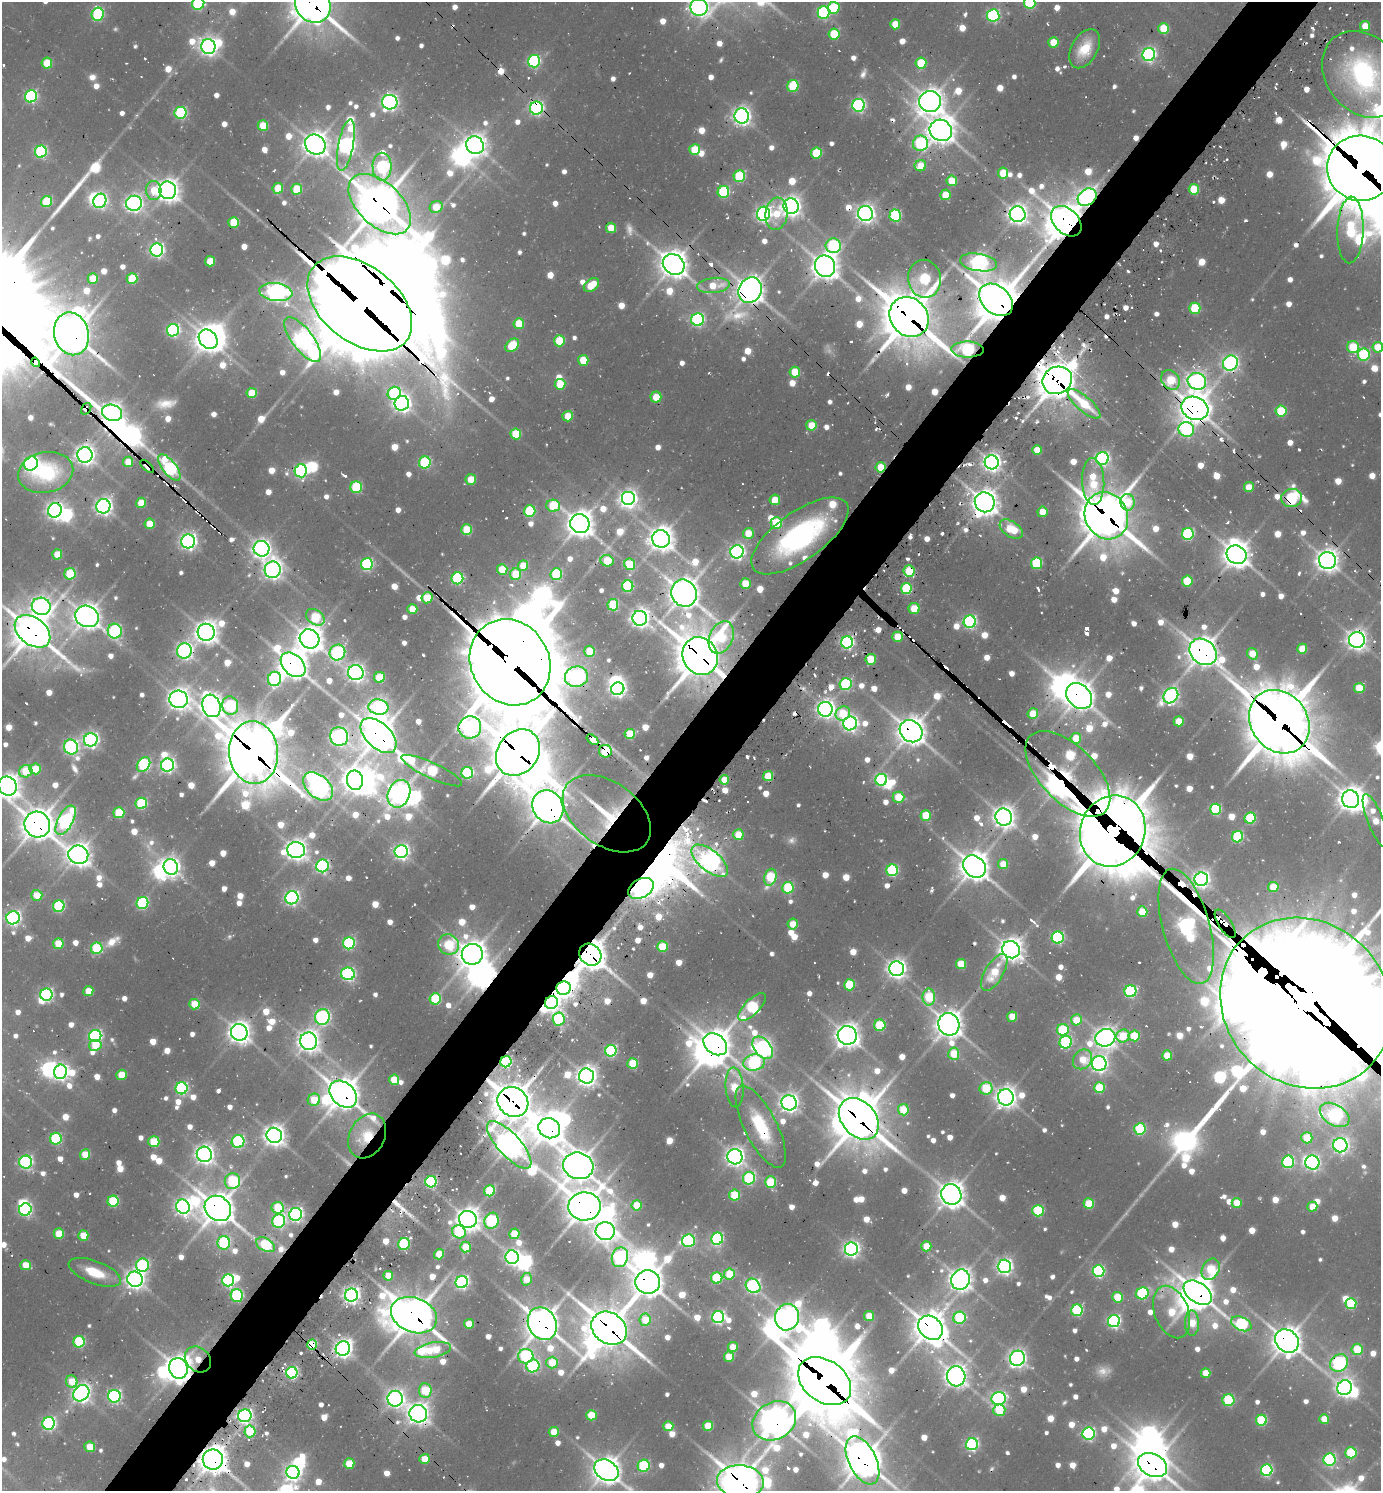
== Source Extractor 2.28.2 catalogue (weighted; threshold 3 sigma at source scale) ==
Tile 10 of 4 x 4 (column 2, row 3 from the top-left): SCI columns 1677-3055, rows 1522-3010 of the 5997 x 5989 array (HDU 1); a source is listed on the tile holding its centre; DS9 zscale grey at full resolution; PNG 1383 x 1493 px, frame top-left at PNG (2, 2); each listed source drawn as its Kron ellipse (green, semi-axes under 4 px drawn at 4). Shown black and unused: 5% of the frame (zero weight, under 2 of 3 exposures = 3% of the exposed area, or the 3 px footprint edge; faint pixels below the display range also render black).
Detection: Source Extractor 2.28.2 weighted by HDU 2 'WHT'; one run over the whole footprint, this tile lists its part. Background 0.107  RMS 0.0097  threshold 0.0438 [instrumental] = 3 sigma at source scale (4.5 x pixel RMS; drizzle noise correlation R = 1.50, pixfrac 1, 0.05/0.05 arcsec/px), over >= 5 px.
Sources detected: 1249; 34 too faint to see at this stretch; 68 inside a brighter object's white glare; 59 cosmic-ray / hot-pixel residue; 3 long thin detections or spike segments (spike, bleed or trail) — neither listed nor drawn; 19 inside a brighter listed object's ellipse — not listed separately; of the other 1066, all 500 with FLUX_AUTO >= 30.3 (the completeness limit of this list) listed and drawn (566 fainter detections not listed), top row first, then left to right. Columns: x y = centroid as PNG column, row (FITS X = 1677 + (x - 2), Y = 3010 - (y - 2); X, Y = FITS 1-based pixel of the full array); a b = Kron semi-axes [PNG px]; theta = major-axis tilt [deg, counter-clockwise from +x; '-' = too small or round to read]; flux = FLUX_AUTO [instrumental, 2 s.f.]
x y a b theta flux
198 3 6 6 - 190
1030 3 6 6 - 140
313 4 19 16 -49 3300
699 7 9 8 - 810
834 8 6 6 - 97
823 13 6 6 - 210
98 14 6 6 - 150
993 15 6 6 - 220
895 24 5 5 - 39
1365 26 5 5 - 34
1164 29 5 5 - 60
834 34 6 5 - 81
1053 42 5 5 - 39
208 47 7 7 - 770
1085 49 21 13 61 37
1149 54 6 6 - 390
534 61 6 6 - 230
47 63 5 5 - 62
921 63 5 5 - 71
1363 74 47 37 -51 270
793 86 6 5 - 93
31 96 6 6 - 240
930 101 11 10 - 1700
390 102 8 7 - 540
859 105 6 6 - 290
536 108 6 6 - 360
181 113 6 6 - 190
742 116 7 7 - 710
263 126 5 5 - 50
941 130 11 10 - 1700
920 143 8 7 - 180
315 144 11 9 -41 1500
346 145 26 7 79 720
475 145 9 8 - 1100
695 150 5 5 - 58
41 152 6 6 - 210
816 153 5 5 - 84
920 166 6 5 - 36
382 167 14 9 -90 250
1361 168 34 32 -10 9700
1003 173 5 5 - 50
739 176 6 5 - 120
952 181 5 5 - 44
278 188 5 5 - 41
297 189 5 5 - 67
1194 189 5 5 - 67
154 190 9 7 -85 41
168 190 9 8 - 1200
723 192 6 5 - 150
945 195 5 5 - 43
1087 197 10 8 36 770
100 201 7 6 - 320
46 202 5 5 - 80
134 203 8 7 - 670
380 204 37 21 -43 3900
791 206 8 7 - 950
436 207 6 5 - 35
865 213 7 7 - 780
763 214 7 6 - 490
776 214 16 11 83 34
1018 214 8 8 - 950
895 216 6 6 - 140
1066 221 18 12 -45 2300
234 222 5 5 - 70
611 228 5 5 - 33
1350 230 33 13 88 160
833 246 7 7 - 170
157 250 6 6 - 390
210 261 5 5 - 39
978 262 19 8 -9 620
674 264 11 10 - 1800
825 266 11 10 - 1700
93 278 5 5 - 46
132 279 5 5 - 75
924 279 19 16 -79 160
591 285 8 5 38 37
713 285 16 7 6 36
750 290 13 11 62 1800
276 292 16 9 -8 850
996 300 19 13 -41 5700
360 304 59 38 -38 15000
1195 308 5 5 - 92
909 317 21 18 -50 4600
698 320 6 6 - 270
519 324 5 5 - 49
173 330 6 6 - 280
71 334 22 17 -76 3700
208 339 10 8 -49 1500
303 340 27 10 -52 970
559 341 5 5 - 63
512 345 8 5 41 66
1353 347 6 6 - 75
1378 347 5 5 - 43
967 349 16 8 -1 260
1364 355 6 6 - 150
583 360 5 5 - 45
36 362 5 4 - 1300
1230 363 8 7 - 530
795 372 5 5 - 49
1057 380 15 13 29 3200
1170 380 10 8 -49 69
1197 381 9 8 - 690
560 384 5 5 - 50
252 393 5 5 - 52
394 393 7 6 - 180
656 397 5 5 - 35
402 403 7 7 - 700
1084 404 20 7 -41 69
1195 408 14 11 -24 2200
86 409 6 4 54 86
1281 411 5 5 - 86
112 413 10 8 -18 1000
568 416 5 5 - 35
811 425 5 5 - 37
1186 429 8 7 - 240
516 434 5 5 - 65
1037 450 5 5 - 34
85 455 7 7 - 870
1102 458 6 6 - 350
128 462 5 5 - 32
425 462 6 6 - 130
992 462 7 7 - 770
31 463 7 6 - 400
147 466 8 3 -41 180
881 467 5 5 - 42
169 468 16 7 -51 300
301 471 6 6 - 300
46 472 28 20 11 120
471 479 5 5 - 34
1093 482 23 11 -88 64
356 487 6 5 - 110
1249 487 5 5 - 33
1292 498 10 9 - 180
628 499 7 7 - 730
775 500 5 5 - 32
985 502 10 9 - 1600
1127 502 8 7 - 53
141 503 5 5 - 35
103 506 7 7 - 680
553 506 7 6 - 74
55 510 7 6 - 640
530 511 6 5 - 110
1042 512 5 5 - 30
1106 516 24 21 -62 4300
776 523 6 5 - 81
150 524 5 5 - 44
580 524 10 9 - 1700
1011 529 13 7 -34 59
467 530 5 5 - 65
748 533 5 5 - 37
1188 534 6 6 - 180
800 536 57 24 35 290
661 539 9 8 - 1400
188 541 7 7 - 590
262 549 8 8 - 800
737 552 7 6 - 500
57 554 5 5 - 34
1236 555 10 9 - 1800
1327 560 8 8 - 1200
607 561 6 5 - 59
1037 563 5 5 - 120
367 564 6 6 - 210
630 564 6 5 - 70
523 566 5 5 - 32
502 569 5 5 - 42
273 570 8 8 - 810
909 571 6 5 - 71
70 574 5 5 - 93
515 574 6 5 - 57
556 574 6 5 - 120
457 578 6 5 - 170
1187 581 5 5 - 76
745 584 5 5 - 44
628 586 6 5 - 130
906 588 5 5 - 110
684 593 14 12 -60 2100
427 598 5 5 - 50
613 605 5 5 - 83
41 606 9 8 - 730
412 609 5 5 - 34
914 609 5 5 - 46
87 616 12 10 -27 1600
315 617 10 7 -36 88
640 618 7 7 - 820
970 622 6 6 - 310
33 631 20 13 -38 3000
115 631 7 7 - 240
206 632 8 8 - 1200
721 637 17 11 67 94
897 637 5 5 - 43
310 639 10 9 - 1600
1357 640 8 8 - 860
847 642 6 6 - 340
1302 649 5 5 - 40
184 651 7 7 - 490
590 651 5 5 - 56
337 652 8 7 - 270
1203 652 15 12 -40 2200
1252 654 6 5 - 43
700 656 19 17 -60 4000
871 659 5 5 - 49
510 662 44 39 -60 15000
293 665 14 10 -45 1900
356 673 8 7 - 690
379 677 5 5 - 70
576 677 12 10 16 560
275 679 7 6 - 250
846 684 6 6 - 150
1359 688 5 5 - 53
618 689 6 6 - 520
1079 696 14 11 -45 1800
1171 696 8 6 50 480
179 699 9 8 - 1100
211 706 11 9 -72 1200
230 706 9 8 - 170
378 707 10 7 -8 470
825 709 7 7 - 740
843 713 7 6 - 63
1033 714 5 5 - 40
1179 721 5 5 - 38
1279 722 34 28 -53 7300
850 723 7 6 - 520
470 727 11 11 - 750
911 731 12 10 -39 1900
630 734 5 5 - 70
379 736 22 12 -44 2600
339 737 9 9 - 750
1076 738 5 5 - 41
91 740 7 6 - 480
592 740 6 4 -36 340
71 747 7 7 - 370
605 751 6 6 - 150
253 753 31 24 -86 6200
518 753 25 20 52 4800
143 765 8 6 53 210
167 765 6 6 - 430
35 769 5 5 - 54
26 771 7 6 - 60
432 771 33 8 -25 150
467 773 6 6 - 180
1068 774 53 28 -46 1700
768 776 5 5 - 58
355 780 10 8 -79 1200
724 780 5 4 - 30
881 780 6 6 - 220
7 786 10 9 - 1300
318 786 17 11 -43 1100
399 794 14 11 68 1200
898 797 6 5 - 53
1351 799 9 8 - 1400
141 803 6 5 - 130
548 807 17 15 -57 2600
1216 809 5 5 - 120
119 813 5 5 - 85
607 814 49 31 -36 82
926 815 5 5 - 52
1004 817 8 8 - 1200
1250 818 6 5 - 100
65 820 16 7 62 430
1376 821 29 8 -68 35
37 825 13 12 - 2300
1113 831 36 32 70 11000
738 835 5 5 - 43
1238 837 6 5 - 110
296 850 9 8 - 1100
401 852 6 6 - 500
78 855 10 9 - 1200
710 861 22 10 -39 1000
1003 864 5 5 - 35
322 866 6 6 - 250
171 867 8 7 - 780
974 867 12 10 -42 2400
892 870 6 5 - 180
770 877 8 6 72 98
1201 879 7 7 - 620
1273 887 5 5 - 44
641 888 14 9 31 840
788 888 6 5 - 120
37 895 5 5 - 35
292 898 6 6 - 420
142 903 6 5 - 160
59 906 6 5 - 160
1142 912 5 5 - 49
13 918 7 6 - 420
793 924 5 5 - 35
1225 924 16 6 -57 860
1186 926 59 23 -74 1400
1058 938 6 6 - 200
349 943 6 6 - 190
58 944 5 5 - 49
448 945 11 10 - 83
662 947 5 5 - 66
97 948 6 5 - 110
1011 950 9 8 - 1300
472 954 10 10 - 1800
590 955 12 10 -45 2300
961 964 5 5 - 52
897 969 7 7 - 850
994 972 21 9 59 51
348 974 7 6 - 310
849 985 5 5 - 90
564 988 7 7 - 720
88 991 5 5 - 36
1130 991 6 6 - 190
46 995 6 6 - 280
929 997 8 6 90 82
435 999 6 5 - 100
551 1002 7 6 - 660
1306 1003 90 81 -44 71000
194 1004 5 5 - 41
752 1007 18 7 46 170
322 1017 8 7 - 320
1012 1017 5 5 - 44
559 1019 6 6 - 170
1076 1020 5 5 - 36
949 1024 11 10 - 1800
880 1025 6 5 - 93
1063 1030 6 6 - 110
239 1032 9 8 - 1200
847 1035 9 9 - 1400
95 1036 6 6 - 290
1123 1036 7 6 - 55
1134 1036 5 5 - 71
1105 1038 10 8 18 1100
308 1041 8 8 - 1200
1066 1042 6 6 - 180
715 1044 13 9 -39 1900
95 1045 6 5 - 40
763 1048 13 8 -51 680
611 1051 6 5 - 180
954 1054 6 5 - 54
1167 1055 5 5 - 46
1082 1059 10 9 - 40
506 1062 6 5 - 190
633 1063 5 5 - 69
754 1063 11 8 8 240
1099 1064 7 7 - 620
60 1072 7 6 - 500
121 1075 5 5 - 43
586 1076 7 7 - 1000
394 1080 5 5 - 45
735 1087 20 9 -86 63
182 1088 6 6 - 240
986 1088 7 6 - 78
1099 1088 5 5 - 76
343 1094 15 11 -42 2400
1006 1097 8 8 - 1000
314 1100 6 6 - 46
513 1102 16 14 -37 3100
789 1103 8 7 - 820
903 1110 5 5 - 52
1335 1115 16 10 -31 420
859 1119 23 17 -49 4200
761 1127 45 16 -63 90
549 1128 11 10 - 1900
1140 1129 6 5 - 140
274 1135 8 7 - 1100
367 1136 23 17 63 42
1307 1138 5 5 - 60
56 1139 6 6 - 140
154 1142 5 5 - 75
238 1142 6 6 - 200
509 1145 30 11 -48 1600
1340 1145 7 7 - 510
204 1154 8 7 - 840
85 1155 5 5 - 42
735 1157 8 7 - 860
26 1162 6 6 - 320
1288 1162 6 6 - 200
1312 1163 7 7 - 460
578 1166 15 13 -15 2100
749 1178 6 6 - 180
232 1181 8 7 - 120
431 1182 6 5 - 180
771 1182 6 5 - 87
490 1191 5 5 - 88
951 1194 11 10 - 1600
734 1195 5 5 - 75
113 1201 5 5 - 110
1237 1203 5 5 - 34
1089 1204 5 5 - 66
637 1205 5 5 - 43
584 1206 16 14 2 2800
183 1207 7 6 - 620
1312 1207 5 5 - 35
218 1208 14 12 -37 2200
278 1208 6 6 - 71
25 1210 6 6 - 240
1038 1211 5 5 - 130
295 1214 6 6 - 420
468 1219 9 8 - 1300
279 1221 7 6 - 210
492 1221 8 7 - 240
605 1231 9 9 - 860
459 1232 7 6 - 110
59 1234 5 5 - 49
514 1234 5 5 - 50
83 1235 5 5 - 39
717 1239 6 6 - 220
688 1241 6 6 - 190
224 1243 7 6 - 160
404 1244 6 5 - 160
265 1245 10 6 -29 110
926 1246 5 5 - 36
465 1247 5 5 - 45
851 1249 7 6 - 560
439 1254 5 5 - 38
512 1257 7 6 - 460
620 1257 10 8 73 350
26 1265 5 5 - 35
143 1265 6 6 - 190
1004 1266 6 6 - 550
1211 1269 11 8 62 87
1099 1271 6 6 - 220
95 1272 28 11 -21 40
729 1274 5 5 - 55
388 1276 5 5 - 32
717 1278 5 5 - 110
135 1279 8 7 - 830
526 1279 6 5 - 37
228 1280 6 6 - 290
960 1280 10 9 - 1200
462 1282 6 6 - 380
648 1282 12 11 - 2100
753 1286 8 6 -42 380
1142 1293 6 6 - 170
1198 1293 16 10 -35 2400
237 1295 6 6 - 160
351 1295 6 6 - 660
1117 1297 5 5 - 52
1351 1304 5 5 - 95
1077 1310 6 5 - 160
1172 1312 27 17 -69 73
414 1315 24 17 -21 3200
869 1316 5 5 - 37
718 1317 6 6 - 330
787 1317 13 12 - 1100
960 1318 6 6 - 130
645 1320 6 5 - 46
1114 1321 6 6 - 300
1192 1323 12 7 -89 49
469 1324 5 5 - 36
542 1324 17 14 -61 2400
1241 1324 11 6 -25 180
609 1328 19 15 -36 3500
930 1328 13 11 -45 2600
1287 1341 13 10 -42 1900
79 1342 6 5 - 130
312 1345 5 5 - 76
733 1347 5 5 - 31
343 1348 7 7 - 800
1357 1349 5 5 - 60
433 1350 18 7 10 66
526 1356 7 7 - 220
729 1357 5 5 - 49
1017 1358 8 7 - 680
198 1359 14 11 -42 35
552 1363 6 5 - 54
1339 1363 9 8 - 380
533 1366 6 6 - 210
178 1368 10 9 - 1700
292 1373 5 5 - 240
1206 1373 5 5 - 32
956 1376 10 9 - 1200
72 1381 6 5 - 35
825 1381 29 20 -36 8300
1345 1388 7 7 - 710
425 1390 7 6 - 84
81 1393 9 7 42 760
114 1396 6 6 - 320
395 1399 8 8 - 710
999 1399 7 6 - 360
1228 1400 6 6 - 120
999 1410 6 5 - 68
418 1414 9 8 - 1100
591 1415 5 5 - 50
245 1416 7 6 - 450
1324 1419 5 5 - 34
1261 1420 5 5 - 110
774 1421 23 18 31 2100
48 1423 6 6 - 280
668 1426 5 5 - 34
708 1426 5 5 - 54
250 1431 6 5 - 84
554 1432 5 5 - 37
1089 1434 6 6 - 280
972 1444 6 6 - 280
90 1447 5 5 - 34
1351 1453 5 5 - 110
213 1459 10 10 - 1800
424 1459 5 5 - 36
862 1460 26 13 -64 2600
1329 1460 6 6 - 230
349 1463 5 5 - 48
1152 1465 15 11 -27 2300
644 1466 6 6 - 130
606 1470 13 10 -35 1800
1267 1470 6 5 - 210
293 1472 7 6 - 540
740 1482 23 16 -5 3000
Overlapping masked pixels (flux is a lower limit): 112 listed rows (the first 20) at x y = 313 4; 699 7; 1363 74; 536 108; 941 130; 920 143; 1361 168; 1087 197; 380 204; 895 216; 1066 221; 1350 230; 674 264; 825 266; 713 285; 750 290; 276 292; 996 300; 360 304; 909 317
Isophote crosses this tile's border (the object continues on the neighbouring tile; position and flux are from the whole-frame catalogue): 14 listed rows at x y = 198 3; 1030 3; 313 4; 699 7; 1363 74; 1361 168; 1378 347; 33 631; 7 786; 1306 1003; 862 1460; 1152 1465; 606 1470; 740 1482
Unlisted compact peaks at least as high as the median listed source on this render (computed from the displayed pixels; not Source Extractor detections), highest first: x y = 98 167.